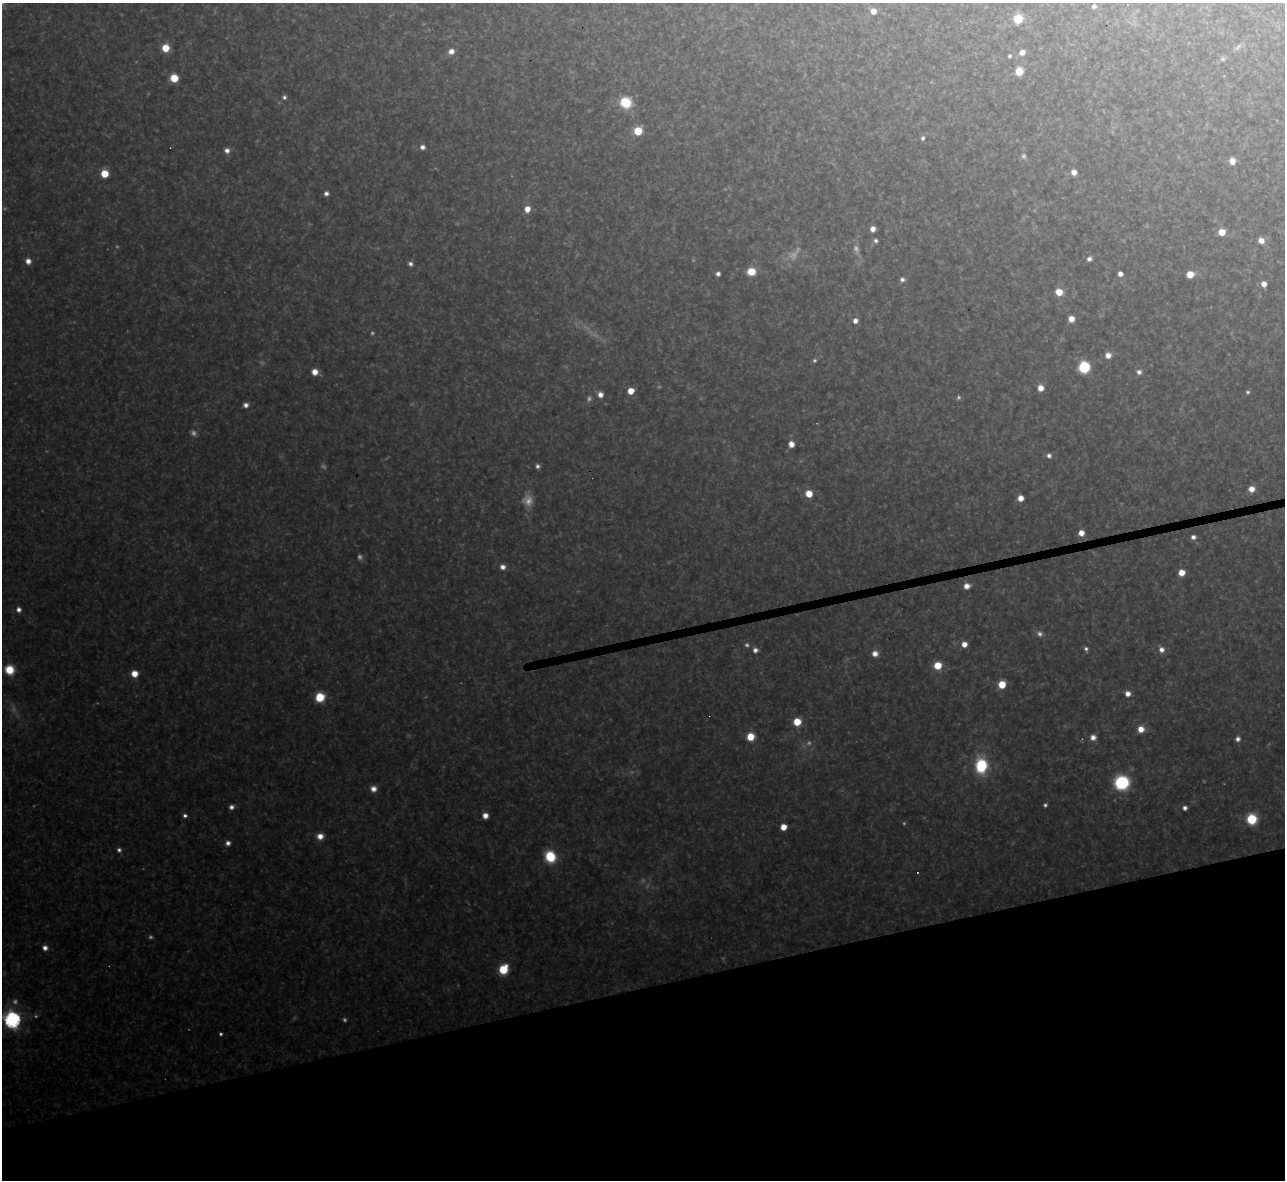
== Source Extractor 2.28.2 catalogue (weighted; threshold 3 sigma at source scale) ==
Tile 14 of 4 x 4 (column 2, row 4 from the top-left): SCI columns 1284-2566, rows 142-1319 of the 5133 x 5115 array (HDU 1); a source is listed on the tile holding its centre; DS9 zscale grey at full resolution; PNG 1287 x 1182 px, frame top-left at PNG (2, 3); no overlay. Shown black and unused: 17% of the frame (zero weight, under 3 of 4 exposures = <1% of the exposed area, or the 3 px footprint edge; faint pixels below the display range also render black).
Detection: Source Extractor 2.28.2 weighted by HDU 2 'WHT'; one run over the whole footprint, this tile lists its part. Background 0.327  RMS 0.02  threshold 0.0884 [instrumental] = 3 sigma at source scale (4.5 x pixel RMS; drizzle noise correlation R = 1.50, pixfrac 1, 0.05/0.05 arcsec/px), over >= 5 px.
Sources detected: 117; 24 too faint to see at this stretch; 2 cosmic-ray / hot-pixel residue — not listed; the other 91 listed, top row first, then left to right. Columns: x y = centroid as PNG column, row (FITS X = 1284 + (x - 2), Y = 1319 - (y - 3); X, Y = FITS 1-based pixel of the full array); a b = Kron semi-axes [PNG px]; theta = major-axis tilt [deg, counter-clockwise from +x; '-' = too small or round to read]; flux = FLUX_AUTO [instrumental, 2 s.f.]
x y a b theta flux
1094 6 5 5 - 6
873 11 6 5 - 21
1018 19 6 6 - 73
165 48 7 6 - 42
451 51 6 6 - 15
1022 52 6 5 - 15
1009 56 4 4 - 3.7
1222 59 7 7 - 5.6
1019 71 6 6 - 40
174 78 6 6 - 52
284 97 6 5 - 5.3
625 102 8 8 - 100
638 131 7 6 - 52
923 138 5 4 - 5.1
422 147 6 5 - 9.5
227 150 6 6 - 11
1232 161 7 7 - 17
1074 172 5 5 - 15
105 174 6 6 - 43
326 193 5 4 - 7.6
527 209 7 6 - 19
873 229 5 5 - 13
1222 232 6 5 - 34
876 240 5 5 - 5.5
1261 240 7 6 - 16
1089 259 6 5 - 8.8
28 261 6 6 - 13
410 264 6 5 - 6.3
751 271 7 6 - 44
718 274 4 4 - 7.5
1120 274 5 5 - 11
1190 274 6 5 - 32
902 279 6 6 - 6.9
1264 284 6 5 - 15
1059 292 7 6 - 32
1071 319 5 5 - 19
855 321 5 5 - 12
1108 355 7 6 - 16
1084 367 7 7 - 170
315 372 6 6 - 20
1139 372 6 6 - 8.3
1040 388 6 6 - 19
631 391 5 5 - 38
1248 392 5 4 - 3.9
600 394 6 5 - 14
246 405 6 5 - 9.1
791 444 6 5 - 18
1049 455 6 5 - 7.4
537 466 6 5 - 6.2
1251 489 7 6 - 19
809 494 6 6 - 35
1020 498 5 5 - 20
1081 533 6 5 - 19
1193 537 6 5 - 8.8
503 567 6 6 - 12
1181 572 5 5 - 26
967 586 7 6 - 16
19 609 6 6 - 10
964 644 6 6 - 18
1086 649 6 5 - 6.2
1161 649 7 7 - 12
755 650 6 6 - 9.5
875 653 7 7 - 15
938 665 7 7 - 42
9 670 10 9 - 47
134 674 6 6 - 28
1002 684 6 6 - 46
1128 694 6 6 - 15
320 697 7 6 - 75
797 722 6 6 - 45
1141 729 7 7 - 22
750 737 6 6 - 39
1093 737 7 6 - 13
1238 739 6 6 - 8.4
981 766 10 8 -90 170
1122 783 11 11 - 170
373 789 8 7 - 14
1045 805 4 4 - 4.5
231 807 6 5 - 8.2
1185 808 4 4 - 7.6
185 816 5 5 - 6.1
485 816 6 6 - 17
1252 819 8 7 - 86
783 827 5 5 - 27
320 836 7 6 - 20
228 843 6 5 - 8.9
550 857 9 8 - 96
45 948 6 6 - 11
503 969 7 6 - 76
12 1020 7 7 - 780
221 1034 3 3 - 3.9